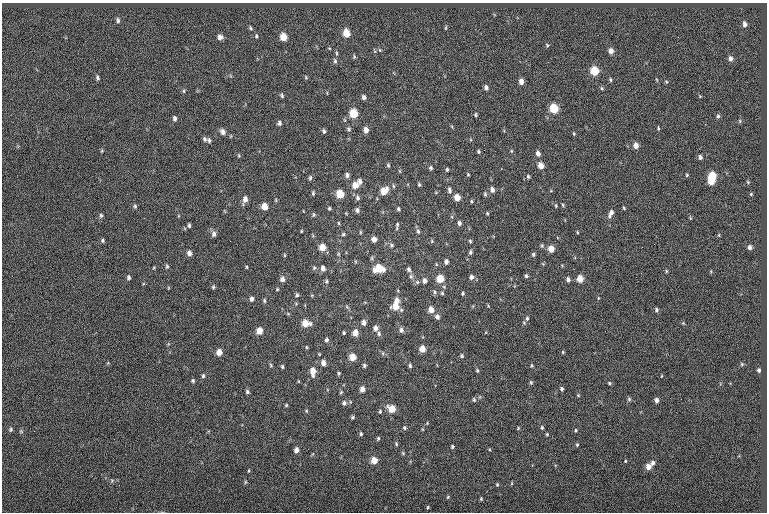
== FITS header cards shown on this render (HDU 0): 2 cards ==
NAXIS1  =                  765
NAXIS2  =                  510

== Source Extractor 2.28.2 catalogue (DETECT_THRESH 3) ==
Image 765 x 510 px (HDU 0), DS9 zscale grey, 1 PNG px = 1 image px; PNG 769 x 514 px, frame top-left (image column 1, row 510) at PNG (2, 3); no overlay
Background -0.00929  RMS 7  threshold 21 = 3 sigma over >= 5 px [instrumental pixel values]
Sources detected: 222; all 222 listed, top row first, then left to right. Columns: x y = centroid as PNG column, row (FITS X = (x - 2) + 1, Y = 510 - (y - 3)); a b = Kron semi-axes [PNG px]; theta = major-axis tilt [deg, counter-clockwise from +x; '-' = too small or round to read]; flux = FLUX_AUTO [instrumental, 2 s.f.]
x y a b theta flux
118 20 7 4 -84 820
745 24 5 4 - 1600
250 28 6 4 -62 630
446 28 6 3 82 520
346 33 7 5 -78 6900
256 36 5 4 - 610
220 37 5 5 - 1800
283 37 6 5 - 6300
547 45 5 3 - 480
380 50 5 4 - 540
611 51 6 5 - 2300
336 53 6 3 -88 580
354 57 5 4 - 620
730 58 6 5 - 1600
335 61 7 4 -81 860
594 71 6 5 - 13000
306 77 5 4 - 500
97 78 6 4 -72 840
610 80 5 4 - 640
521 81 6 5 - 2500
666 82 4 4 - 500
486 87 5 4 - 1300
184 91 6 4 -89 570
282 95 5 3 - 720
364 97 5 4 - 1300
554 108 6 5 - 15000
353 113 6 5 - 12000
476 115 5 4 - 560
718 116 5 4 - 800
174 118 5 4 - 1000
740 121 6 4 -90 560
279 123 5 5 - 1100
658 128 5 3 - 490
349 129 6 5 - 790
366 130 6 5 - 2500
324 131 5 4 - 850
223 132 7 6 - 1900
574 134 5 3 - 450
205 139 7 5 -34 870
209 140 6 4 -82 810
484 145 2 2 - 180
636 146 6 5 - 2800
484 150 2 2 - 1300
102 151 5 3 - 420
478 151 4 4 - 590
511 151 5 4 - 480
538 154 5 4 - 2100
239 155 5 4 - 500
700 157 5 4 - 1100
388 165 5 4 - 650
541 165 6 5 - 4300
431 168 5 4 - 770
447 169 4 3 - 670
400 171 6 3 -71 480
468 174 4 3 - 480
347 175 5 5 - 1500
687 175 4 3 - 510
712 176 6 5 - 11000
528 177 5 3 - 630
310 178 6 4 80 790
360 181 7 6 - 1800
711 181 5 4 - 5600
748 182 4 3 - 480
419 184 5 3 - 640
355 185 7 6 - 4100
393 186 5 3 - 580
492 189 6 5 - 1700
449 190 9 5 -83 1300
384 191 8 6 47 6000
313 193 6 4 -89 660
340 194 6 5 - 9800
485 194 5 4 - 690
751 194 4 4 - 490
457 197 5 5 - 4800
357 198 8 6 -78 1300
245 199 8 5 77 2400
471 201 4 3 - 530
563 205 5 4 - 520
135 206 5 5 - 740
265 206 5 5 - 4900
556 206 6 3 -89 440
329 208 4 3 - 660
624 208 4 3 - 490
398 209 5 4 - 690
357 210 6 5 - 1300
487 213 4 4 - 460
611 213 10 5 63 2100
314 214 5 4 - 620
101 215 6 5 - 770
339 223 5 3 - 490
459 223 5 4 - 1100
397 224 6 5 - 730
189 225 4 3 - 780
301 231 3 3 - 410
418 231 7 5 -73 950
360 232 5 3 - 480
577 232 4 2 - 370
214 234 8 5 89 1500
343 234 5 4 - 650
374 239 5 4 - 2500
103 240 5 5 - 700
432 241 5 5 - 530
470 241 4 3 - 600
391 245 7 6 - 1100
322 247 6 5 - 5600
750 247 5 4 - 1500
551 249 6 5 - 4500
470 252 5 4 - 850
189 253 6 5 - 1800
338 254 6 4 -89 570
533 254 5 4 - 710
284 255 5 3 - 460
446 262 5 4 - 1500
436 264 5 3 - 400
167 266 6 4 77 680
247 267 4 3 - 430
314 268 6 5 - 720
323 268 6 5 - 2000
379 268 9 7 3 11000
409 269 6 5 - 1100
666 271 5 3 - 440
411 276 7 6 - 1200
526 276 4 4 - 810
128 277 5 4 - 870
471 277 6 5 - 1500
440 278 6 5 - 9000
282 279 5 4 - 2700
568 279 5 4 - 1200
580 279 5 5 - 5400
326 281 6 5 - 720
424 281 6 5 - 1700
417 282 6 5 - 860
213 287 5 5 - 650
277 289 4 3 - 420
435 292 5 5 - 780
442 293 5 4 - 630
463 293 4 3 - 620
297 295 5 4 - 690
598 298 5 3 - 400
251 299 6 4 85 1400
264 300 5 4 - 670
397 300 6 5 - 2700
396 306 7 7 - 5400
488 306 4 4 - 390
347 307 6 4 -45 650
431 310 6 5 - 3700
656 310 5 4 - 900
437 317 5 5 - 1800
527 318 7 5 76 1100
364 322 6 5 - 1900
306 323 7 6 - 6800
683 323 5 4 - 480
376 328 6 5 - 2100
401 330 6 5 - 1500
259 331 6 5 - 5000
344 333 4 3 - 640
355 333 6 5 - 3900
379 334 6 4 -77 940
326 340 5 4 - 990
307 347 4 3 - 460
422 349 5 5 - 4400
219 352 6 5 - 3700
563 352 4 4 - 510
383 353 6 3 73 540
462 356 5 5 - 720
352 357 6 5 - 5500
323 363 5 5 - 2600
742 364 4 4 - 480
271 365 5 4 - 540
364 365 5 4 - 770
410 365 5 3 - 860
282 366 5 4 - 710
532 366 5 3 - 550
759 370 4 3 - 870
313 371 9 5 -88 4500
477 371 6 4 -63 620
339 373 5 4 - 580
203 376 6 4 76 740
661 376 4 2 - 300
193 381 5 4 - 700
531 382 6 4 -69 630
609 383 4 3 - 650
362 389 5 4 - 2800
562 389 5 4 - 900
247 392 5 4 - 840
341 392 5 4 - 530
578 395 5 4 - 420
629 399 5 5 - 700
474 400 6 4 -74 690
656 400 5 4 - 1600
344 403 7 7 - 1400
286 405 5 4 - 540
392 409 6 6 - 7400
306 411 5 4 - 520
380 411 5 4 - 590
353 417 5 4 - 750
427 423 4 4 - 370
542 427 5 4 - 640
404 428 5 5 - 790
518 428 5 3 - 430
11 429 5 5 - 700
576 430 4 3 - 500
361 434 5 4 - 670
547 434 4 3 - 480
378 438 5 4 - 610
396 444 6 4 -71 570
577 445 4 4 - 560
452 447 4 4 - 650
296 450 6 5 - 2100
403 453 5 4 - 560
374 460 5 5 - 5600
625 461 3 3 - 410
653 463 6 5 - 1400
648 466 6 5 - 3300
249 471 5 2 - 370
112 481 6 5 - 720
245 482 6 3 72 520
512 483 5 3 - 390
497 484 4 4 - 480
448 497 4 3 - 500
481 499 4 3 - 490
428 507 4 4 - 450